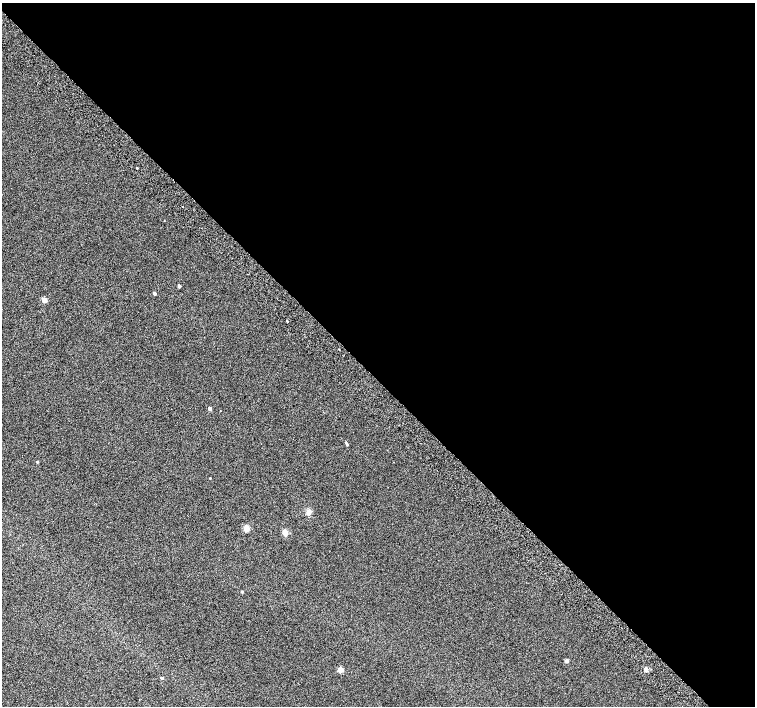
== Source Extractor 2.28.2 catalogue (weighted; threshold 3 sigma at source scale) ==
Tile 8 of 4 x 4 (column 4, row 2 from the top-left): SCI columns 4568-6073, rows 3080-4487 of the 6118 x 6093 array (HDU 1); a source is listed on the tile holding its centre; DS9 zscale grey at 2 x 2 block average (1 PNG px = mean of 2 x 2 image px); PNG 757 x 708 px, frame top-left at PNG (2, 3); no overlay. Shown black and unused: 54% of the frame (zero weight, under 2 of 3 exposures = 3% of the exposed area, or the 3 px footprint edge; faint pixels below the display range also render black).
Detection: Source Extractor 2.28.2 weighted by HDU 2 'WHT'; one run over the whole footprint, this tile lists its part. Background 0.0415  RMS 0.035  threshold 0.158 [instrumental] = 3 sigma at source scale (4.5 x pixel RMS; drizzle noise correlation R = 1.50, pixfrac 1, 0.0396/0.0396 arcsec/px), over >= 5 px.
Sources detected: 18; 1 inside a brighter listed object's ellipse — not listed separately; the other 17 listed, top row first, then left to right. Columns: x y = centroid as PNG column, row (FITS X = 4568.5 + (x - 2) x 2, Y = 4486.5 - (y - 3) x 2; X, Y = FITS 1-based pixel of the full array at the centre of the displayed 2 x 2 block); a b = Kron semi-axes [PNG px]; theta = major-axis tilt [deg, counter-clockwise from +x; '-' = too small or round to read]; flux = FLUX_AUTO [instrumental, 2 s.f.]
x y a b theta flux
137 168 2 2 - 20
179 286 3 2 - 21
154 293 3 2 - 17
44 300 3 3 - 110
287 321 2 2 - 4.8
210 408 3 2 - 39
347 444 3 3 - 8.1
37 462 3 2 - 6.8
210 478 2 2 - 4.2
309 512 3 3 - 130
246 528 3 3 - 190
285 533 3 3 - 150
242 592 3 2 - 9.7
567 661 3 3 - 34
646 669 3 2 - 68
340 670 3 3 - 130
161 678 3 2 - 13